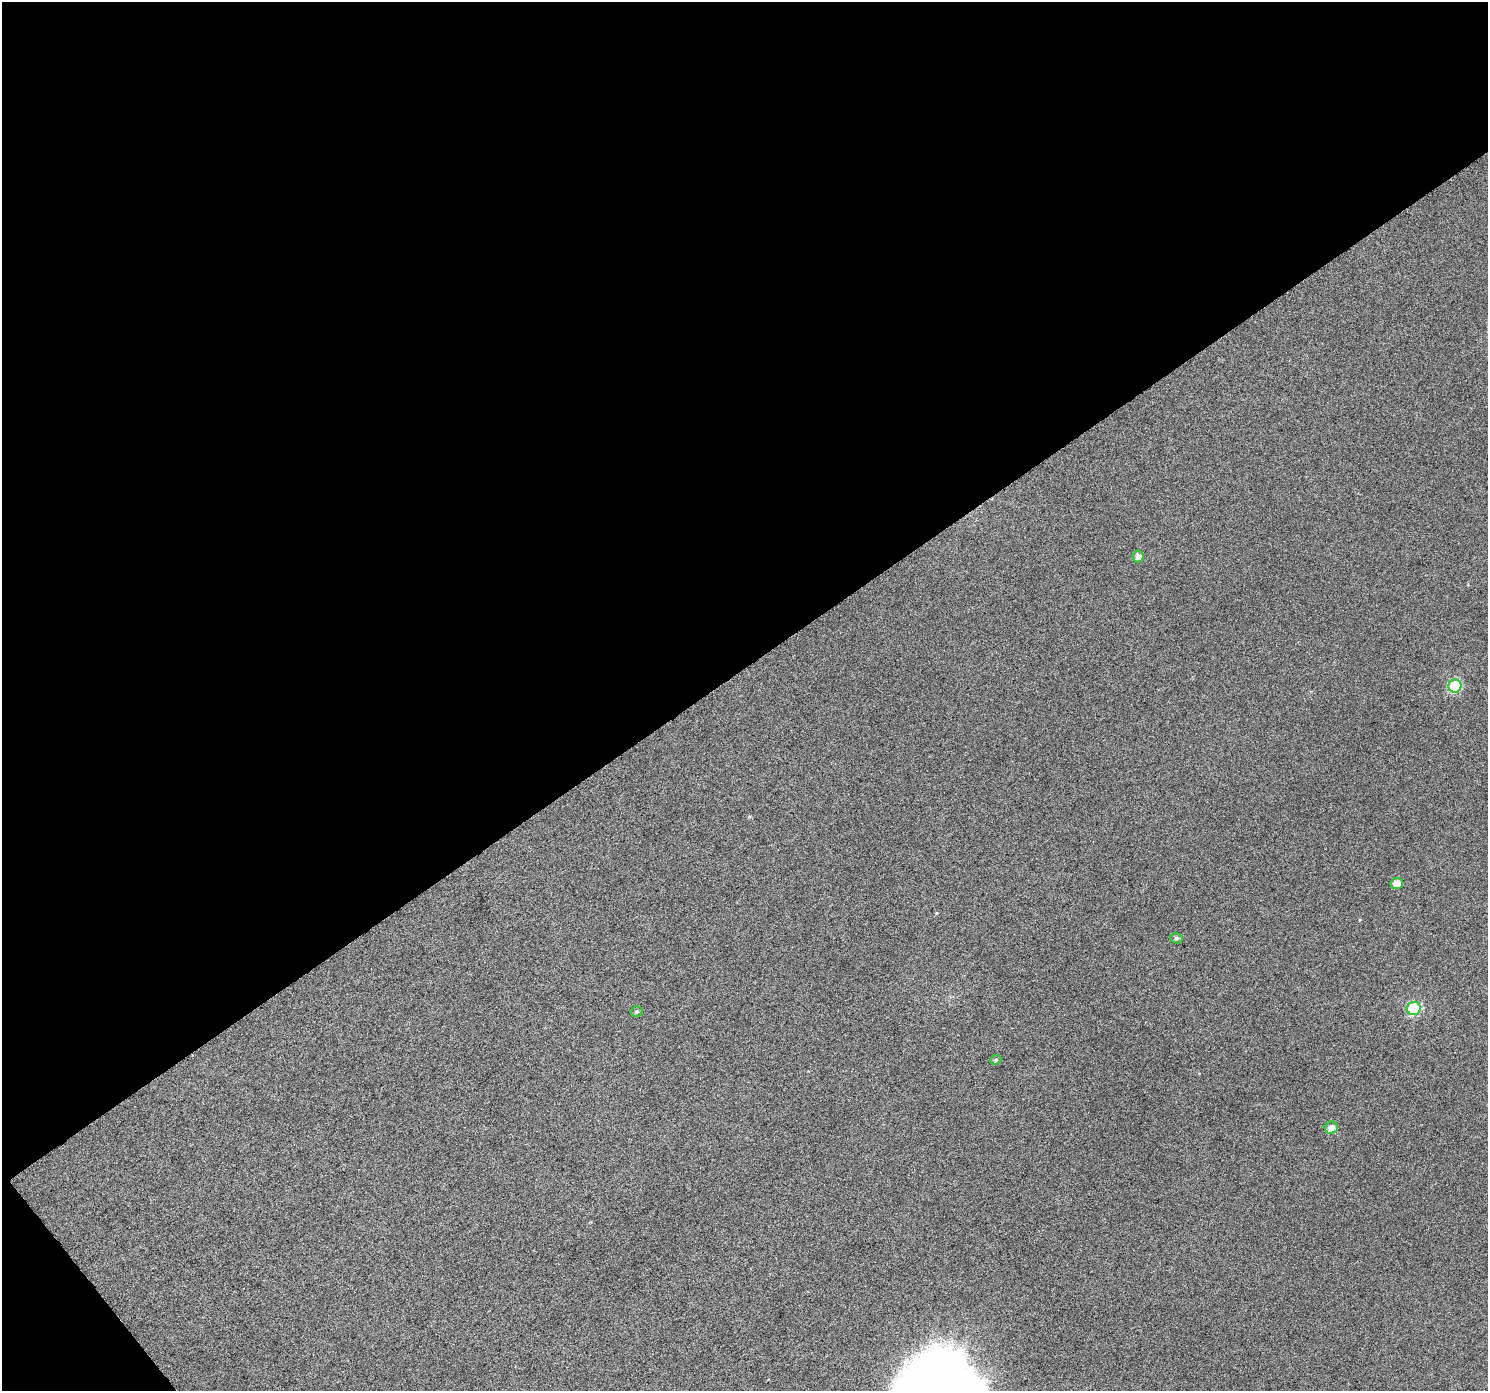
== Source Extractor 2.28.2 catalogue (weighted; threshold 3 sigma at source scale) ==
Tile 1 of 2 x 2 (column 1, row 1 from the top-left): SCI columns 6-1491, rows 1484-2872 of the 2978 x 2949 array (HDU 1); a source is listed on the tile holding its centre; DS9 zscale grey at full resolution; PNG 1490 x 1393 px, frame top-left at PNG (2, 2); each listed source drawn as its Kron ellipse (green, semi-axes under 4 px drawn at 4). Shown black and unused: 49% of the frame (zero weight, under 4 of 7 exposures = <1% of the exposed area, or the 3 px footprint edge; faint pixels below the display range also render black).
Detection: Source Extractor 2.28.2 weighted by HDU 2 'WHT'; one run over the whole footprint, this tile lists its part. Background 0.0246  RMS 0.0061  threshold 0.025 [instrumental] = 3 sigma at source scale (4.09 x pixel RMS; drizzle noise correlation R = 1.36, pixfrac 0.8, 0.0396/0.0396 arcsec/px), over >= 5 px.
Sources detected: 8; all 8 listed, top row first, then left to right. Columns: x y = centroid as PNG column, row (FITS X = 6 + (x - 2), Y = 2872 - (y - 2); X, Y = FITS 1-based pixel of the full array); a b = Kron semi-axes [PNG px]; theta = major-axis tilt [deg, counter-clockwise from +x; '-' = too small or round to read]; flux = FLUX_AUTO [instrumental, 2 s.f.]
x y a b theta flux
1138 556 6 5 - 2.4
1455 686 6 6 - 36
1397 883 6 5 - 4.4
1176 938 6 5 - 1.1
1414 1008 7 6 - 44
637 1012 6 5 - 0.96
996 1060 6 4 23 0.88
1331 1128 6 6 - 3.8